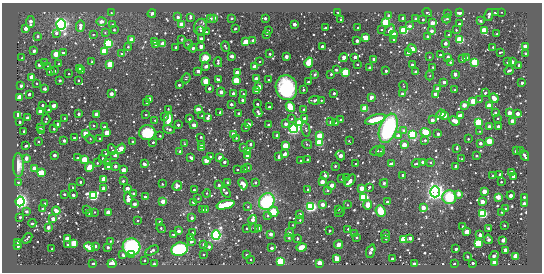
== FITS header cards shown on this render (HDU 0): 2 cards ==
NAXIS1  =                  540 / length of data axis 1
NAXIS2  =                  270 / length of data axis 2

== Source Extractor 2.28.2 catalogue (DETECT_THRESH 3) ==
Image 540 x 270 px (HDU 0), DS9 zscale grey, 1 PNG px = 1 image px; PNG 544 x 274 px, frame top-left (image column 1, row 270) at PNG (2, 3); each listed source drawn as its Kron ellipse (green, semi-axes under 4 px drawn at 4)
Background -0.147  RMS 200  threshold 613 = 3 sigma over >= 5 px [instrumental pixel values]
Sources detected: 587; of the 587, the 500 brightest by FLUX_AUTO listed and drawn (87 fainter detections omitted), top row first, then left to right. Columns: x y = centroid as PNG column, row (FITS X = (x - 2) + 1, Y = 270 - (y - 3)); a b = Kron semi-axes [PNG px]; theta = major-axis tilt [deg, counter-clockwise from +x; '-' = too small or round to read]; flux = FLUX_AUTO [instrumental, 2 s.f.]
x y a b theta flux
338 12 3 2 - 7.0e+04
427 12 5 3 - 6.2e+04
459 12 3 3 - 1.0e+06
495 12 3 3 - 8.3e+04
501 12 3 2 - 1.5e+04
111 13 3 3 - 1.5e+04
152 13 4 3 - 1.3e+05
447 13 3 3 - 2.4e+04
489 15 6 3 78 1.1e+05
389 16 3 3 - 3.5e+05
178 17 3 3 - 6.5e+04
190 17 4 3 - 4.5e+04
214 18 4 4 - 4.2e+04
232 18 3 3 - 4.2e+04
265 18 3 3 - 6.4e+04
403 18 3 3 - 6.9e+04
210 19 3 3 - 6.4e+04
415 19 3 3 - 4.3e+04
447 19 4 3 - 3.1e+04
341 20 3 2 - 1.8e+04
423 20 3 2 - 1.6e+04
101 21 5 4 - 6.5e+04
480 21 3 3 - 6.3e+04
30 22 6 3 85 1.9e+05
386 22 3 3 - 5.0e+06
432 23 3 3 - 5.7e+05
294 24 3 3 - 2.3e+05
459 24 3 3 - 7.0e+04
61 25 5 4 - 8.5e+06
112 25 3 3 - 3.2e+04
182 25 3 3 - 1.9e+06
80 26 6 3 87 1.7e+05
409 26 3 3 - 1.2e+05
200 27 8 6 76 6.6e+04
358 27 3 2 - 1.8e+04
325 28 3 2 - 1.5e+04
26 29 3 3 - 3.1e+05
235 29 3 2 - 1.7e+04
114 30 3 3 - 2.6e+04
201 30 4 4 - 2.8e+04
268 30 3 3 - 2.3e+04
381 30 3 3 - 1.9e+04
389 30 6 3 49 1.1e+05
456 30 3 3 - 1.8e+04
404 31 3 3 - 5.3e+06
431 31 3 3 - 1.6e+05
484 31 3 3 - 2.2e+06
206 32 3 3 - 3.3e+04
56 33 3 3 - 7.5e+04
105 33 4 3 - 1.8e+04
93 34 3 2 - 1.9e+04
266 34 3 3 - 3.9e+04
394 34 3 3 - 4.7e+05
497 34 3 3 - 4.6e+04
448 35 3 2 - 1.6e+04
38 36 3 3 - 6.7e+04
427 36 3 3 - 4.8e+04
366 38 3 3 - 1.3e+06
182 39 3 2 - 1.4e+04
201 39 3 3 - 1.3e+05
394 39 3 3 - 5.4e+04
132 40 3 3 - 8.5e+05
253 40 4 3 - 3.1e+04
460 40 3 3 - 3.9e+06
155 41 3 3 - 6.2e+04
357 41 3 3 - 1.5e+05
246 42 4 3 - 1.4e+06
109 43 3 3 - 9.0e+06
445 43 3 3 - 1.7e+05
163 44 3 3 - 1.0e+06
188 44 4 3 - 1.7e+04
156 45 3 3 - 3.3e+04
201 46 4 3 - 9.2e+04
225 46 5 2 - 2.2e+04
525 46 3 3 - 4.1e+05
128 47 4 3 - 3.0e+04
176 47 3 3 - 7.9e+04
322 47 3 3 - 2.0e+05
493 47 3 3 - 2.6e+04
193 48 4 3 - 8.9e+04
412 49 5 3 - 6.4e+05
34 51 3 3 - 1.4e+05
104 51 3 3 - 2.1e+06
408 52 4 3 - 1.3e+05
500 52 3 3 - 2.5e+04
64 53 3 3 - 3.5e+04
525 53 3 3 - 3.4e+04
56 54 3 3 - 1.1e+06
121 54 3 3 - 6.4e+04
270 54 3 3 - 3.5e+04
440 55 3 3 - 4.7e+04
232 56 4 3 - 3.3e+04
286 57 3 3 - 2.5e+05
344 57 4 3 - 3.0e+05
355 57 3 3 - 1.6e+05
429 57 3 2 - 1.4e+04
448 57 4 3 - 6.7e+04
22 58 3 3 - 1.4e+04
205 58 5 5 - 1.9e+05
466 58 4 3 - 1.7e+04
374 59 3 3 - 6.8e+04
462 59 3 3 - 8.6e+04
260 61 2 2 - 1.4e+04
92 62 3 2 - 2.1e+04
218 62 5 3 - 3.1e+04
309 62 5 3 - 2.6e+06
450 62 3 3 - 2.9e+04
475 62 3 3 - 4.0e+06
507 62 3 3 - 2.2e+04
512 62 3 3 - 1.9e+05
45 63 3 3 - 5.1e+04
59 64 3 2 - 2.0e+04
110 64 3 3 - 1.6e+06
357 64 3 2 - 2.2e+04
39 65 3 3 - 1.4e+05
412 65 3 3 - 7.5e+04
519 65 3 3 - 2.1e+05
48 66 3 3 - 2.6e+04
206 66 4 3 - 5.9e+04
255 67 3 3 - 1.0e+06
433 67 3 3 - 1.9e+04
80 68 3 3 - 1.6e+04
369 68 3 3 - 2.6e+04
336 70 3 2 - 1.6e+04
509 70 4 3 - 3.2e+04
50 71 3 3 - 7.1e+04
54 71 3 3 - 8.5e+04
82 71 3 2 - 2.6e+04
198 71 3 3 - 1.5e+05
386 71 3 3 - 5.7e+04
416 72 3 3 - 1.5e+05
237 73 4 3 - 3.7e+05
345 73 3 3 - 4.0e+06
69 74 3 2 - 1.4e+04
315 74 4 3 - 2.2e+04
331 74 3 3 - 3.6e+04
455 74 3 3 - 1.8e+05
430 76 5 4 - 1.7e+04
32 77 3 3 - 1.1e+06
186 78 5 4 - 1.6e+04
256 79 3 3 - 5.1e+05
78 80 3 2 - 1.9e+04
218 80 3 3 - 1.7e+05
236 80 3 3 - 1.8e+06
269 80 3 3 - 2.3e+04
60 81 3 3 - 6.3e+04
206 81 3 3 - 1.9e+06
308 82 3 3 - 7.4e+04
444 82 3 3 - 1.3e+05
37 83 2 2 - 1.4e+04
522 83 3 3 - 8.6e+04
179 85 3 3 - 7.8e+04
21 86 3 3 - 9.6e+04
404 86 5 3 - 1.4e+04
259 87 3 3 - 5.1e+05
209 88 3 3 - 3.0e+04
286 88 12 11 - 1.4e+06
44 89 3 3 - 3.2e+04
437 89 3 3 - 1.8e+05
303 90 3 3 - 3.7e+04
455 90 3 2 - 1.5e+04
257 91 3 3 - 1.5e+06
221 92 4 4 - 4.9e+04
233 93 3 3 - 9.9e+04
334 93 3 3 - 5.9e+04
485 93 3 3 - 4.0e+04
29 94 3 3 - 5.6e+04
111 94 3 3 - 2.3e+05
243 94 3 3 - 1.4e+04
402 94 3 3 - 9.4e+04
435 94 3 3 - 2.0e+05
20 97 3 3 - 8.2e+05
371 97 3 3 - 2.7e+05
494 98 5 4 - 1.2e+05
149 99 3 3 - 3.0e+05
242 100 3 3 - 1.1e+05
315 100 5 3 - 2.6e+04
321 100 3 2 - 1.6e+04
480 100 3 3 - 1.7e+04
473 101 4 3 - 1.7e+06
147 103 3 3 - 6.7e+04
231 104 3 3 - 9.0e+04
258 104 3 3 - 2.8e+04
42 105 3 3 - 4.0e+04
464 105 3 3 - 4.2e+05
54 106 3 3 - 2.3e+05
489 106 3 3 - 1.2e+06
269 107 3 3 - 4.9e+04
290 107 5 4 - 4.7e+05
168 109 3 3 - 1.5e+04
198 109 4 3 - 7.4e+04
304 109 3 3 - 3.5e+04
365 109 3 3 - 2.0e+06
49 110 3 3 - 1.6e+05
41 111 3 3 - 1.1e+06
220 112 3 3 - 3.9e+04
258 112 5 3 - 8.3e+04
495 112 3 3 - 4.0e+04
239 113 3 3 - 2.7e+04
509 113 3 3 - 3.9e+05
79 114 3 3 - 3.1e+04
96 114 3 3 - 5.8e+05
441 114 4 3 - 4.4e+05
518 114 4 3 - 2.1e+05
18 115 3 3 - 1.6e+06
146 115 3 2 - 1.9e+04
445 115 3 3 - 3.0e+05
165 116 3 3 - 6.1e+04
202 116 3 3 - 2.7e+04
460 116 4 3 - 2.6e+05
28 118 3 3 - 3.9e+05
64 118 3 2 - 2.1e+04
208 118 4 3 - 1.3e+05
305 118 3 3 - 1.2e+05
498 118 3 3 - 2.4e+04
46 119 5 2 - 1.6e+04
189 119 3 3 - 1.0e+05
292 119 4 3 - 2.0e+04
341 119 3 3 - 2.6e+04
375 119 11 4 17 4.3e+05
155 120 3 3 - 1.6e+04
168 120 6 4 79 3.2e+05
432 120 3 3 - 2.1e+05
455 121 5 3 - 3.3e+05
20 122 3 3 - 7.1e+04
330 122 3 3 - 7.6e+04
478 122 3 3 - 4.0e+06
512 122 3 3 - 6.5e+05
300 123 3 3 - 4.3e+06
336 123 3 2 - 1.4e+04
58 124 3 3 - 4.1e+04
248 124 4 3 - 1.5e+05
286 124 3 3 - 1.6e+05
178 125 3 3 - 5.8e+04
194 125 3 3 - 3.4e+05
268 125 3 3 - 5.1e+04
94 126 3 2 - 1.9e+04
498 126 3 3 - 7.7e+04
40 127 3 3 - 7.8e+04
104 127 3 2 - 3.1e+04
489 127 4 3 - 4.9e+04
246 128 3 2 - 2.0e+04
388 128 15 8 70 1.9e+06
54 129 3 3 - 3.2e+04
169 129 6 3 -18 5.6e+04
294 129 4 4 - 5.5e+06
306 129 7 4 -77 2.9e+04
24 131 3 3 - 2.9e+04
42 131 3 3 - 2.4e+05
404 131 3 3 - 2.5e+05
480 131 3 3 - 1.8e+04
425 132 5 3 - 2.6e+06
107 133 3 3 - 1.1e+06
147 133 8 7 - 4.7e+05
86 134 3 3 - 1.3e+06
233 134 4 3 - 3.3e+05
438 134 3 3 - 9.5e+04
277 135 3 3 - 1.0e+05
412 135 3 3 - 7.4e+06
160 136 3 3 - 2.6e+04
319 136 3 3 - 1.3e+06
398 136 3 3 - 2.9e+05
201 137 3 3 - 1.8e+04
74 138 3 2 - 2.5e+04
100 138 3 2 - 2.2e+04
236 138 3 3 - 2.0e+04
90 139 5 4 - 1.7e+04
468 139 3 3 - 2.5e+04
425 140 4 4 - 3.3e+04
38 141 3 3 - 2.3e+04
64 141 3 3 - 1.1e+05
349 141 3 2 - 1.4e+04
489 141 3 3 - 1.5e+06
133 142 3 3 - 4.5e+04
153 142 3 2 - 3.8e+04
319 142 3 3 - 3.8e+06
480 143 3 3 - 1.2e+05
185 144 3 3 - 2.1e+04
250 144 3 3 - 6.8e+04
307 144 5 3 - 2.0e+04
202 145 3 3 - 2.9e+05
404 145 3 3 - 6.7e+05
26 146 3 3 - 2.4e+04
285 146 3 3 - 1.7e+06
243 147 3 3 - 3.0e+04
201 148 3 3 - 3.2e+05
457 148 3 3 - 3.5e+04
112 149 5 2 - 2.1e+04
121 149 5 3 - 7.1e+05
180 151 3 3 - 6.5e+04
377 151 7 4 21 3.0e+04
516 151 3 3 - 9.8e+04
521 151 3 3 - 6.2e+04
247 152 3 3 - 1.2e+06
380 152 5 3 - 2.3e+04
106 153 3 3 - 2.9e+04
285 154 4 3 - 1.8e+05
54 155 3 3 - 1.5e+05
115 155 3 3 - 1.6e+05
340 155 5 3 - 3.8e+05
247 156 4 3 - 2.3e+05
476 156 3 3 - 5.5e+04
525 156 5 3 - 6.7e+04
210 157 3 3 - 5.9e+04
279 157 4 3 - 3.6e+04
26 158 4 3 - 1.2e+05
77 158 3 3 - 6.5e+04
103 158 3 3 - 3.7e+04
191 158 4 3 - 8.1e+04
220 158 3 3 - 5.2e+05
307 159 3 2 - 2.3e+04
461 159 3 2 - 1.7e+04
84 160 3 3 - 2.5e+06
206 160 3 3 - 6.6e+05
301 161 3 3 - 2.8e+04
108 162 4 3 - 3.4e+04
224 162 3 3 - 1.0e+05
422 162 3 3 - 5.7e+04
431 162 4 3 - 1.6e+04
97 163 3 3 - 2.8e+04
416 163 4 3 - 3.2e+04
144 164 4 3 - 5.0e+04
356 164 3 3 - 3.3e+04
391 164 4 3 - 1.6e+05
18 165 12 5 -89 1.1e+05
115 166 3 3 - 1.4e+05
335 166 3 3 - 2.2e+04
456 166 3 3 - 1.7e+05
90 167 5 3 - 1.0e+06
108 167 3 3 - 2.0e+05
248 167 3 2 - 1.4e+04
34 168 3 3 - 6.3e+05
123 170 3 3 - 4.7e+05
237 170 3 2 - 2.1e+04
245 170 3 3 - 2.9e+04
41 173 3 3 - 2.5e+06
511 173 3 3 - 2.9e+05
325 175 3 3 - 1.2e+05
403 175 3 3 - 1.4e+05
500 175 3 3 - 1.0e+05
493 176 3 3 - 6.5e+04
513 176 3 3 - 3.4e+05
347 177 3 3 - 5.7e+04
104 179 3 3 - 1.3e+06
342 179 3 2 - 1.5e+04
123 181 3 3 - 4.0e+04
350 181 7 3 51 1.4e+05
18 182 3 3 - 1.9e+04
80 182 3 3 - 4.8e+04
255 182 3 3 - 5.2e+04
322 182 3 3 - 3.9e+05
501 182 3 2 - 2.5e+04
228 183 3 3 - 7.4e+04
384 183 4 3 - 2.8e+04
162 184 3 3 - 1.4e+04
243 184 6 4 -66 1.1e+05
219 185 3 3 - 6.0e+04
332 185 3 3 - 4.0e+05
177 186 5 4 - 8.7e+04
73 187 3 2 - 2.3e+04
369 187 3 2 - 2.1e+04
103 188 3 3 - 1.9e+05
127 188 3 3 - 3.2e+05
362 188 3 3 - 7.0e+05
308 189 3 2 - 2.7e+04
194 190 3 3 - 3.8e+04
328 191 4 3 - 1.5e+04
484 191 3 3 - 5.5e+05
226 192 6 3 -52 8.0e+04
435 192 5 5 - 1.0e+07
133 193 3 3 - 3.3e+04
207 193 4 3 - 2.4e+04
64 194 3 3 - 3.6e+04
459 194 3 3 - 2.5e+05
73 195 3 3 - 1.2e+05
511 195 4 3 - 2.8e+05
93 196 4 3 - 8.2e+06
145 197 3 3 - 7.4e+04
364 197 3 3 - 6.7e+06
449 197 7 7 - 6.0e+05
498 197 3 3 - 6.9e+05
524 197 3 3 - 4.2e+04
128 198 7 3 -86 1.0e+05
198 198 3 2 - 1.4e+04
20 201 5 4 - 8.7e+06
163 201 3 3 - 4.6e+05
193 202 3 3 - 3.0e+04
267 202 8 7 - 1.0e+06
387 202 3 3 - 6.3e+04
482 202 3 3 - 4.6e+05
45 204 3 3 - 7.1e+04
134 204 3 3 - 2.3e+05
322 204 3 3 - 2.5e+05
524 204 3 3 - 2.8e+05
225 205 9 4 14 9.7e+05
347 205 3 2 - 1.6e+04
368 205 4 4 - 1.2e+05
248 207 4 4 - 2.4e+04
311 207 4 4 - 5.4e+06
423 208 4 3 - 4.7e+05
42 209 3 3 - 6.4e+04
338 209 3 2 - 1.8e+04
505 209 3 3 - 4.2e+04
86 210 3 3 - 3.2e+04
202 210 3 3 - 4.6e+04
206 210 4 3 - 4.3e+04
56 211 4 3 - 1.1e+05
381 211 6 4 -67 3.2e+05
26 212 3 3 - 6.2e+04
94 212 3 2 - 1.4e+04
108 212 3 3 - 6.8e+05
273 212 5 5 - 3.5e+05
340 212 5 2 - 2.0e+04
502 212 3 3 - 1.7e+04
90 214 3 3 - 3.2e+05
300 214 3 3 - 1.1e+05
483 214 3 3 - 7.4e+06
268 215 3 3 - 4.8e+04
20 217 3 3 - 1.4e+04
192 218 3 3 - 1.0e+05
53 219 3 3 - 2.4e+05
252 220 4 3 - 2.2e+05
300 220 3 3 - 1.8e+04
137 221 3 3 - 2.5e+04
160 222 3 3 - 1.1e+05
32 223 4 2 - 1.6e+04
293 225 3 2 - 1.4e+04
504 225 3 3 - 3.1e+04
48 227 3 3 - 2.3e+05
463 227 3 3 - 6.2e+04
161 228 5 2 - 3.4e+04
246 228 3 2 - 1.6e+04
254 228 5 3 - 2.0e+04
488 228 3 3 - 8.4e+04
259 229 3 3 - 2.0e+05
348 229 3 3 - 1.8e+04
179 231 3 3 - 1.4e+05
330 231 3 2 - 1.7e+04
192 232 3 3 - 2.4e+04
467 232 3 3 - 5.7e+05
289 233 3 3 - 1.2e+05
173 234 3 3 - 2.9e+04
271 234 3 3 - 2.1e+05
355 234 3 3 - 3.2e+04
385 234 4 3 - 2.0e+04
216 235 5 4 - 5.5e+06
480 235 3 3 - 2.7e+05
190 237 4 3 - 7.9e+04
357 237 3 3 - 2.8e+04
27 238 6 2 51 1.6e+04
289 238 3 3 - 1.7e+04
297 238 3 2 - 1.9e+04
386 238 3 3 - 2.3e+04
410 238 3 3 - 1.8e+05
67 239 3 3 - 4.0e+05
404 239 3 3 - 3.5e+06
488 239 5 3 - 3.9e+04
503 240 3 3 - 2.0e+05
110 241 3 2 - 1.4e+04
191 241 3 3 - 2.0e+05
17 242 3 3 - 7.0e+05
74 243 3 3 - 3.0e+06
478 243 3 3 - 4.5e+06
204 244 3 3 - 1.8e+05
67 245 3 2 - 2.6e+04
338 245 4 3 - 5.6e+05
17 246 3 3 - 2.8e+05
95 246 3 3 - 7.2e+04
89 247 6 3 -24 1.0e+06
108 247 3 3 - 9.3e+04
131 247 9 8 - 1.2e+06
209 247 3 3 - 9.0e+04
272 248 3 3 - 1.2e+05
301 248 5 4 - 1.8e+05
52 249 3 3 - 4.3e+04
179 249 8 6 17 1.6e+06
456 249 3 3 - 1.0e+05
506 250 3 3 - 5.5e+05
152 251 7 4 29 3.7e+04
371 251 7 3 68 1.2e+05
132 254 3 3 - 1.0e+05
203 254 3 3 - 1.9e+04
123 255 4 3 - 8.3e+04
247 255 3 3 - 9.1e+04
494 256 5 3 - 1.4e+05
515 256 3 3 - 8.1e+05
467 257 3 3 - 1.8e+04
336 259 3 3 - 3.7e+05
392 259 3 3 - 5.4e+04
144 260 3 3 - 2.7e+04
251 260 3 3 - 2.0e+04
280 262 3 3 - 5.2e+06
320 263 4 4 - 1.3e+05
472 263 3 3 - 5.9e+04
495 263 3 3 - 1.1e+06
93 264 3 3 - 1.4e+05
112 264 5 4 - 2.3e+05
154 264 3 3 - 2.0e+04
414 264 3 3 - 1.4e+05
454 264 3 3 - 3.1e+04
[87 fainter detections neither listed nor drawn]